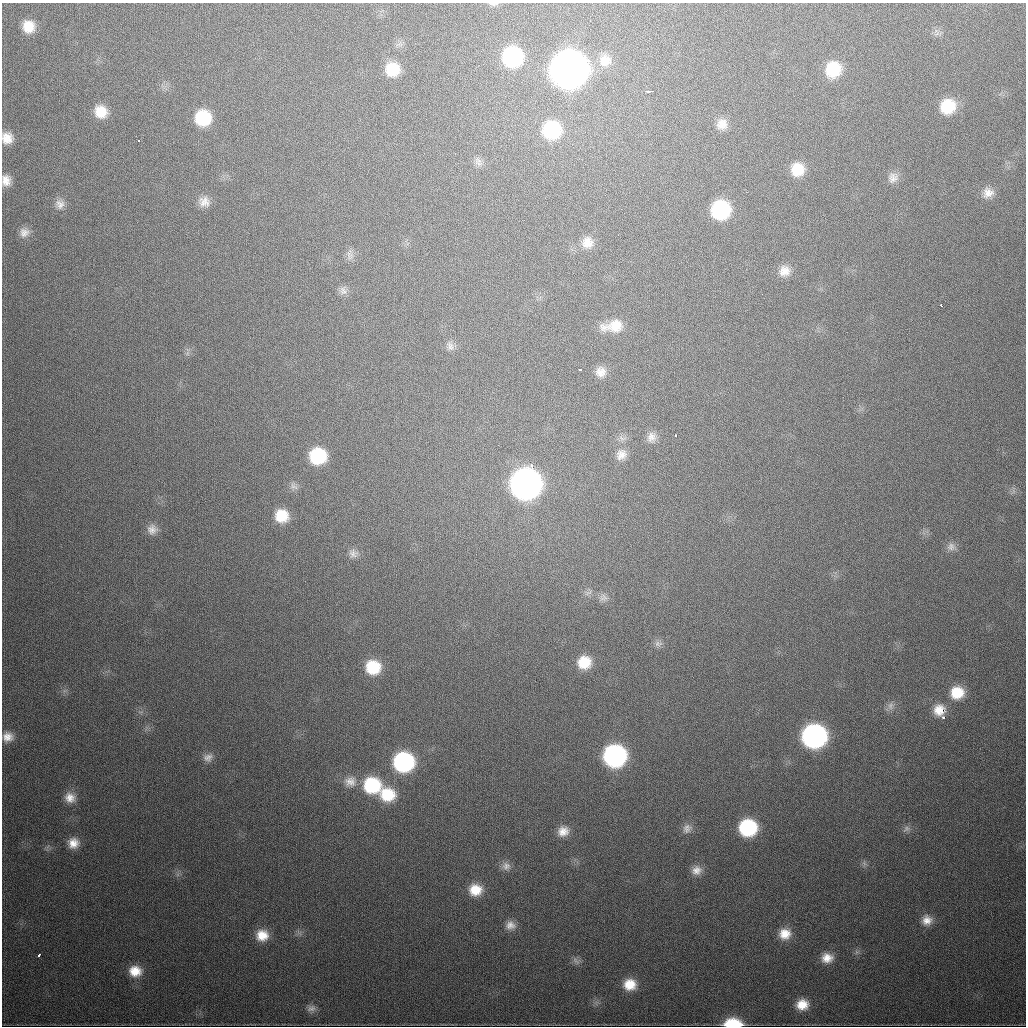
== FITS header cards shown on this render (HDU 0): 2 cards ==
NAXIS1  =                 1024
NAXIS2  =                 1024

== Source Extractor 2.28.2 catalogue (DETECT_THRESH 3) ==
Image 1024 x 1024 px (HDU 0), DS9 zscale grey, 1 PNG px = 1 image px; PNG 1028 x 1028 px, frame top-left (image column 1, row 1024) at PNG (2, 3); no overlay
Background 480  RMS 17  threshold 50.5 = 3 sigma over >= 5 px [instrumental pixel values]
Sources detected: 82; all 82 listed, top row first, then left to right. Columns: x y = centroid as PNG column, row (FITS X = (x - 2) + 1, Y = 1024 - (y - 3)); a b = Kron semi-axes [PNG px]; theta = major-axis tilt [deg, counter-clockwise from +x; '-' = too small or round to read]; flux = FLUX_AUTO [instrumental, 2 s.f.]
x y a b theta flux
493 4 12 4 1 3.1e+03
28 27 16 14 -63 2.3e+04
512 57 15 15 - 1.4e+05
605 61 18 17 - 2.0e+04
392 69 14 14 - 3.1e+04
568 69 17 17 - 3.1e+06
833 69 15 14 - 4.3e+04
650 91 6 2 1 4.0e+03
948 106 15 14 - 4.1e+04
101 112 14 13 - 2.2e+04
203 118 14 14 - 5.3e+04
722 124 13 13 - 1.2e+04
551 130 17 17 - 8.4e+04
7 138 13 12 - 1.4e+04
138 141 3 2 - 1.5e+03
478 162 13 9 -54 6.1e+03
797 169 13 13 - 2.7e+04
893 178 15 12 68 9.0e+03
6 180 12 10 -87 1.1e+04
988 193 14 13 - 1.2e+04
204 202 14 13 - 1.1e+04
60 204 14 12 -85 9.3e+03
720 210 14 14 - 1.1e+05
24 232 13 12 - 8.9e+03
587 243 16 15 - 1.5e+04
350 255 14 8 -78 6.2e+03
784 271 14 14 - 1.4e+04
343 291 12 10 -75 5.9e+03
941 305 3 2 - 3.0e+03
613 326 25 12 8 2.5e+04
450 346 13 8 -70 6.3e+03
579 369 3 3 - 4.6e+03
601 372 13 12 - 1.1e+04
676 435 3 3 - 2.8e+03
651 437 14 12 79 9.2e+03
621 455 15 13 50 1.1e+04
318 456 14 13 - 7.0e+04
525 484 17 16 - 1.2e+06
294 486 13 7 -39 5.1e+03
282 516 15 14 - 3.0e+04
152 529 13 12 - 9.3e+03
951 547 12 11 - 7.3e+03
353 553 12 11 - 7.0e+03
588 593 11 6 24 4.3e+03
603 597 11 10 - 6.6e+03
658 644 11 8 0 4.7e+03
584 662 14 13 - 2.8e+04
373 667 14 14 - 4.3e+04
957 693 15 14 - 2.9e+04
890 706 11 8 71 6.1e+03
941 710 9 8 - 2.9e+04
944 717 4 3 - 3.2e+03
814 736 15 14 - 4.1e+05
8 737 13 12 - 1.2e+04
615 756 15 14 - 3.0e+05
208 758 12 10 20 7.1e+03
403 762 14 14 - 1.9e+05
350 781 17 15 2 1.5e+04
372 785 16 15 - 7.8e+04
387 795 17 14 -14 4.1e+04
70 798 14 13 - 1.3e+04
687 828 13 11 49 7.7e+03
748 828 14 13 - 1.0e+05
906 829 10 7 37 4.6e+03
563 831 13 12 - 1.3e+04
73 843 12 12 - 1.4e+04
864 863 7 5 -46 2.8e+03
506 866 12 11 - 7.0e+03
696 870 13 12 - 1.0e+04
475 890 14 13 - 2.4e+04
927 920 13 13 - 1.2e+04
510 925 13 11 1 9.7e+03
785 934 13 12 - 1.8e+04
262 935 13 12 - 2.0e+04
39 955 4 3 - 3.7e+03
827 958 14 11 5 1.4e+04
576 961 13 5 -45 3.9e+03
135 971 14 12 -4 2.0e+04
630 984 14 13 - 2.4e+04
802 1005 14 12 8 1.9e+04
311 1008 12 9 13 6.5e+03
733 1024 15 7 0 5.5e+04
At the frame edge (FLAGS 8, measured only in part): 4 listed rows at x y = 493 4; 7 138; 6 180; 733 1024